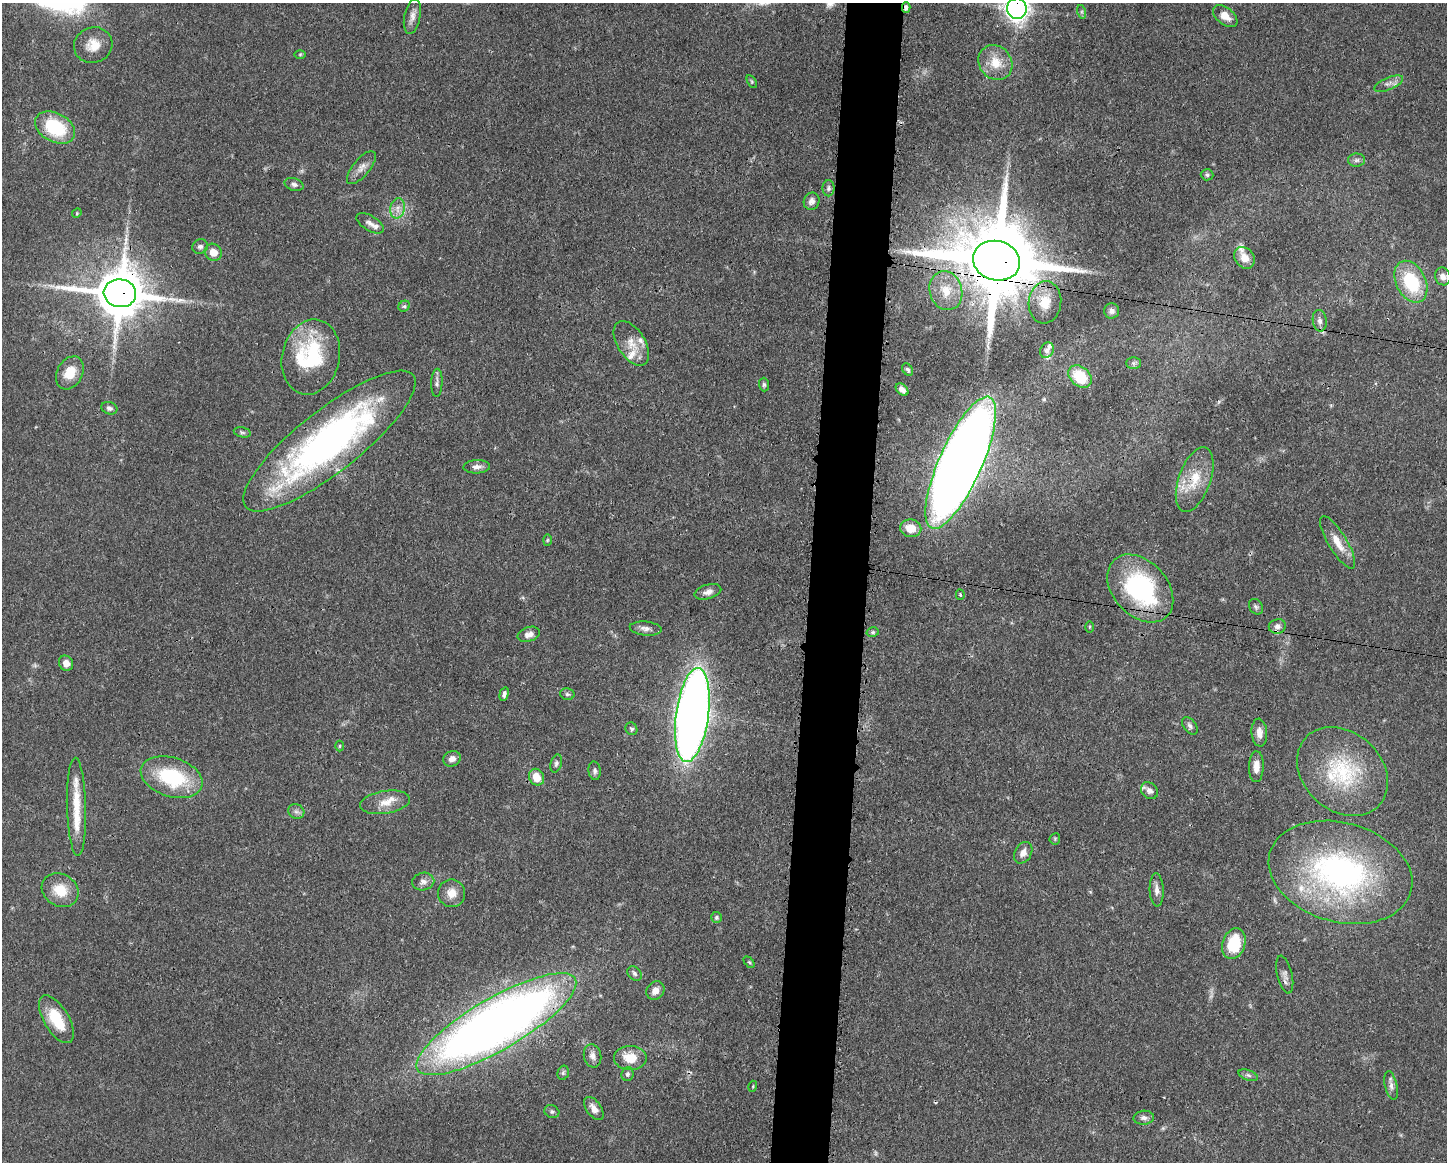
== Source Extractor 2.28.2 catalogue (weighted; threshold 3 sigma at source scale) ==
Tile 5 of 3 x 4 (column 2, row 2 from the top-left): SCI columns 1561-3005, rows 2324-3483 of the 4680 x 4647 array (HDU 1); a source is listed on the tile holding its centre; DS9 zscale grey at full resolution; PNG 1449 x 1164 px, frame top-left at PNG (2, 3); each listed source drawn as its Kron ellipse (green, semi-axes under 4 px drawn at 4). Shown black and unused: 4% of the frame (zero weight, under 3 of 4 exposures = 1% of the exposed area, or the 3 px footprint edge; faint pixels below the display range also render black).
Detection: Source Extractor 2.28.2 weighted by HDU 2 'WHT'; one run over the whole footprint, this tile lists its part. Background 0.0545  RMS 0.0032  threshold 0.0145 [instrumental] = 3 sigma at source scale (4.5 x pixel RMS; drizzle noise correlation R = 1.50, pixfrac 1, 0.05/0.05 arcsec/px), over >= 5 px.
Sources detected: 120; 2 too faint to see at this stretch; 1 inside a brighter object's white glare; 2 cosmic-ray / hot-pixel residue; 1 long thin detection or spike segment (spike, bleed or trail) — neither listed nor drawn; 10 inside a brighter listed object's ellipse — not listed separately; the other 104 listed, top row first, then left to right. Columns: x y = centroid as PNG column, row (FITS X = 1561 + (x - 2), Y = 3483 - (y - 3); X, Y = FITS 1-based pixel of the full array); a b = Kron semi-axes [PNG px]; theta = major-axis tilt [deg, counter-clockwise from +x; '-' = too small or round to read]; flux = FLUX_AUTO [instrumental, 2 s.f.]
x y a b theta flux
906 7 5 4 - 0.96
1017 9 10 10 - 190
1082 12 7 4 -72 0.55
412 16 17 8 79 2.2
1225 16 14 8 -38 3.3
93 45 19 17 20 5.4
300 54 6 4 1 0.36
995 63 18 16 -51 6.7
752 82 7 4 -60 0.51
1389 84 15 6 23 1.8
55 128 21 14 -28 20
1356 160 8 6 2 0.98
361 168 20 8 50 2.6
1207 175 6 5 - 0.65
294 184 10 6 -17 1
828 188 8 6 89 0.83
812 201 9 7 69 1.5
398 208 10 7 77 2.1
77 213 5 4 - 0.32
370 223 15 7 -31 1.6
200 247 8 7 - 1.2
213 252 9 8 - 3.6
1244 258 11 9 -53 3.6
996 261 24 19 -15 5100
1443 276 9 7 -71 1.9
1411 282 22 15 -63 19
946 291 20 16 -74 6.5
120 293 16 14 -6 1600
1045 302 21 16 82 7.1
404 306 6 5 - 0.62
1112 311 7 7 - 1.2
1320 321 11 7 -82 1.5
631 343 25 14 -58 5.4
1047 350 8 6 61 1.3
311 357 38 28 76 28
1133 363 7 6 - 0.8
908 370 7 5 -55 0.66
70 373 17 12 61 6.3
1080 376 13 9 -41 12
437 383 14 5 87 1.2
764 385 7 5 -87 0.64
902 389 7 5 -43 1.6
109 408 8 6 -19 0.99
242 432 9 5 -13 0.7
329 441 107 31 38 130
961 463 71 21 66 740
477 467 13 6 2 1.8
1195 479 34 16 70 9.9
911 528 10 8 -10 5.2
547 540 6 4 88 0.39
1338 542 30 9 -59 5.4
1140 588 39 27 -47 45
708 592 14 7 16 1.8
960 595 5 4 - 0.66
1256 607 8 6 -56 0.82
1277 626 8 7 - 1.3
1090 627 6 4 89 0.36
646 628 16 7 -6 1.8
873 632 6 5 - 0.58
529 634 11 7 19 2
66 663 8 7 - 2.3
504 694 7 4 76 0.91
567 694 7 5 -12 0.79
692 715 47 16 82 350
1190 726 10 6 -52 1
631 729 6 5 - 0.71
1259 733 14 8 -85 2.6
340 746 5 3 - 0.35
452 759 9 7 25 2.1
556 763 9 5 74 0.8
1256 767 15 7 88 3.1
595 771 9 6 -83 0.99
1342 772 50 39 -42 28
172 777 32 19 -17 25
536 777 8 7 - 4.8
1149 791 9 7 -45 1.8
385 802 25 11 9 4.7
76 807 49 9 -88 10
296 812 8 7 - 1.2
1055 839 6 5 - 0.45
1023 853 11 8 61 2.3
1340 872 73 49 -15 89
423 882 11 9 10 1.8
60 890 19 16 -31 6.9
1157 890 16 7 -88 1.9
452 893 14 13 - 3.5
716 917 5 5 - 0.6
1234 944 16 11 71 13
749 962 6 4 -45 0.5
635 973 8 6 -47 0.8
1285 975 19 7 -77 1.8
655 991 10 8 50 2.4
56 1019 27 12 -59 11
496 1024 91 26 30 380
592 1056 12 8 -76 1.9
630 1058 16 12 -1 6.1
563 1073 7 5 75 0.61
627 1074 7 6 - 0.78
1248 1075 10 5 -19 0.9
753 1086 5 3 - 0.34
1391 1086 15 6 -78 1.6
594 1108 13 7 -55 2.3
552 1112 8 6 -25 0.8
1144 1118 10 7 4 1.3
Overlapping masked pixels (flux is a lower limit): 9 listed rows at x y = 906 7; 1017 9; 996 261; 120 293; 329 441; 961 463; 1195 479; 1285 975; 496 1024
Isophote crosses this tile's border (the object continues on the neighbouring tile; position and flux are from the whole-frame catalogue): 1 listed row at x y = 1017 9